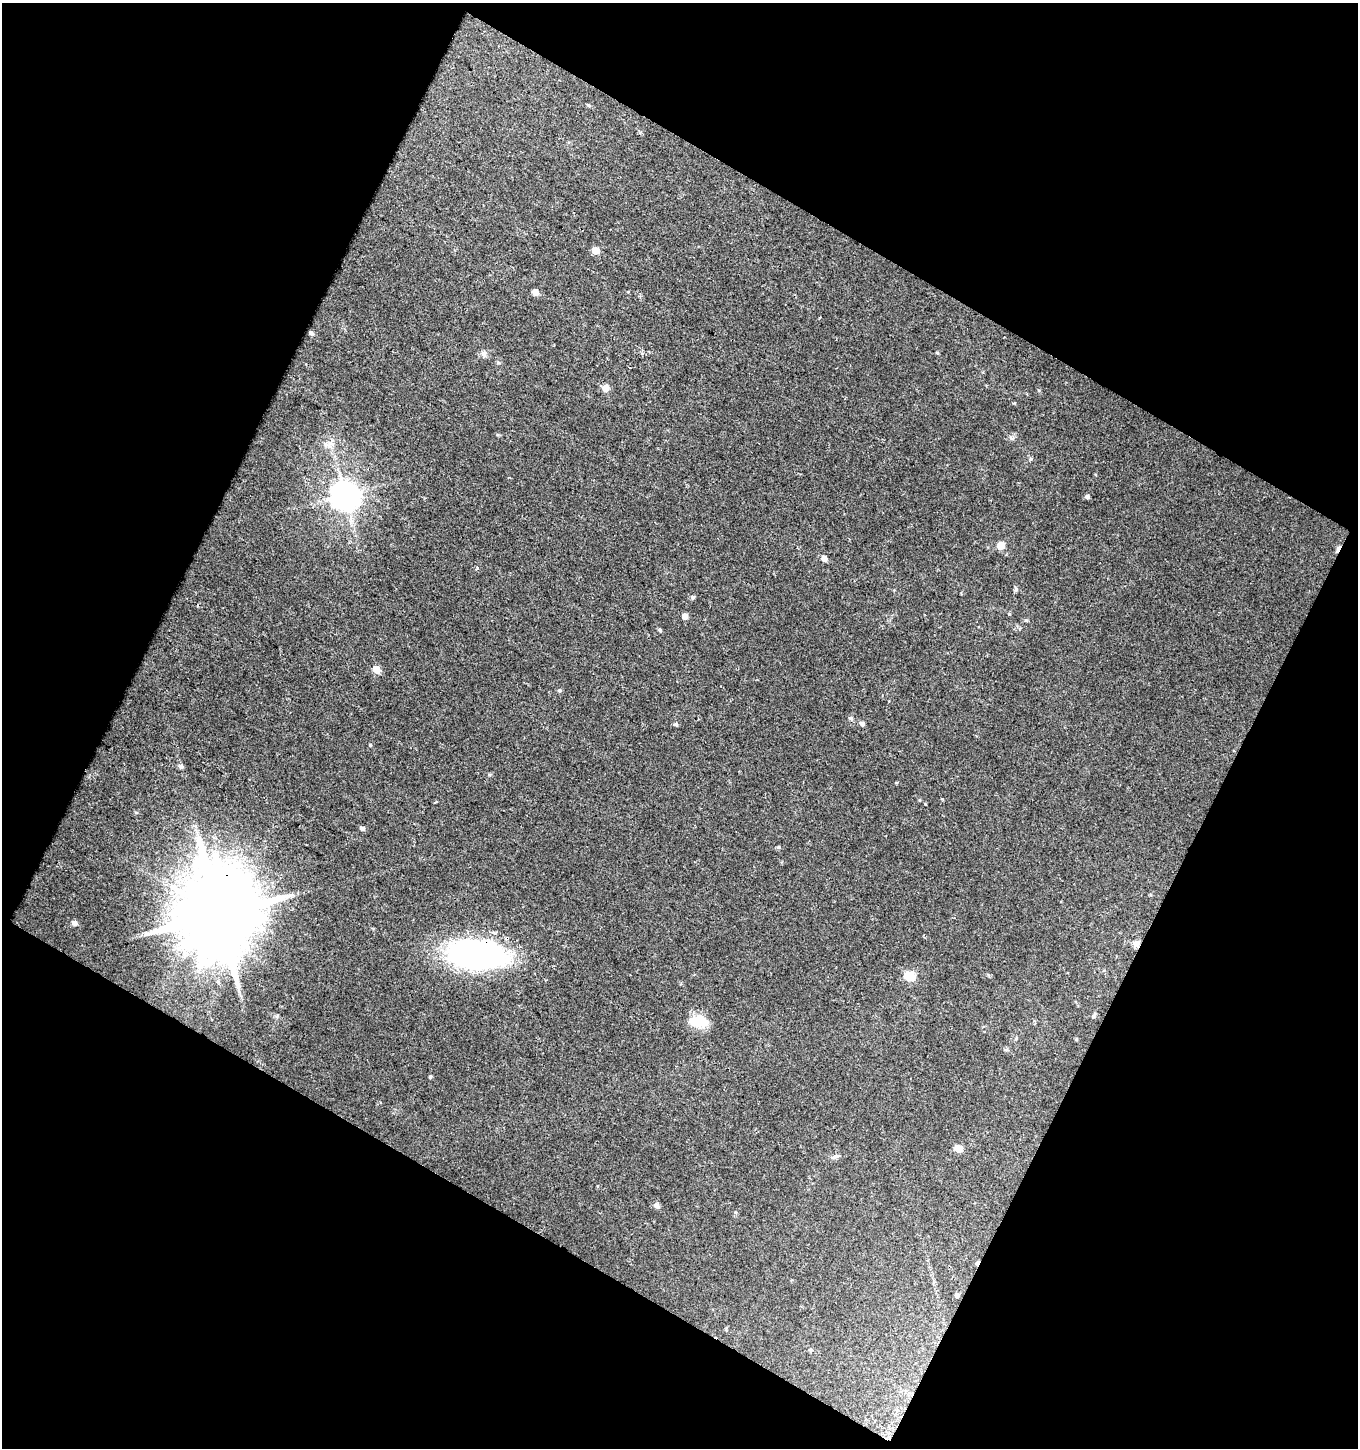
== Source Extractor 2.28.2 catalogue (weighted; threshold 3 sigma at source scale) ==
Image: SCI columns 3158-4513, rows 1640-3085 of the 5867 x 5772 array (HDU 1 of 3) = the unmasked area's bounding box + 8 px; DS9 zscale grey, full resolution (1 PNG px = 1 image px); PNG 1360 x 1450 px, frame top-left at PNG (2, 3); no overlay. Shown black and unused: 47% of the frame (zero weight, under 2 of 3 exposures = <1% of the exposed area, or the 3 px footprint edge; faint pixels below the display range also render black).
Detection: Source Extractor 2.28.2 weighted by HDU 2 'WHT'. Background 0.0272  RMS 0.0061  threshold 0.0275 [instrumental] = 3 sigma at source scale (4.5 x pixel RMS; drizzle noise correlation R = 1.50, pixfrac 1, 0.0396/0.0396 arcsec/px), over >= 5 px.
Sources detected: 46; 1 inside a brighter object's white glare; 2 cosmic-ray / hot-pixel residue — not listed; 1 inside a brighter listed object's ellipse — not listed separately; the other 42 listed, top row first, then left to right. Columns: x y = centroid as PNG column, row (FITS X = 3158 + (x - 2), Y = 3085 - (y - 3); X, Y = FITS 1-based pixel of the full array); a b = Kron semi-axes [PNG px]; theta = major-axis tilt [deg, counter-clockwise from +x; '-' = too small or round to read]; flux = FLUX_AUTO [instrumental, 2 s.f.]
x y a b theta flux
589 105 5 4 - 0.82
596 250 5 5 - 7.6
535 292 6 5 - 3.9
311 333 4 4 - 1.4
484 354 8 7 - 2.2
606 388 5 5 - 9.3
1011 438 5 5 - 1.3
327 445 14 6 -33 3.7
1031 459 5 4 - 0.85
345 495 9 8 - 900
1087 497 5 5 - 1.4
1001 546 5 5 - 15
824 558 5 5 - 4.6
477 568 4 3 - 1.2
693 597 5 5 - 1.1
685 616 5 4 - 4.6
1026 620 5 4 - 0.82
660 630 5 4 - 0.86
377 670 5 5 - 11
559 690 5 4 - 0.86
676 724 5 5 - 1.2
862 724 5 4 - 2.1
370 745 4 3 - 0.6
181 766 6 6 - 1.6
943 799 4 3 - 0.62
136 812 5 3 - 0.63
362 828 5 5 - 1.8
779 847 5 5 - 0.8
219 914 23 20 -72 9700
74 923 7 6 - 2.3
1136 943 10 7 27 2.7
475 954 58 29 -4 150
910 976 6 5 - 39
1094 1016 7 5 53 1.1
698 1021 26 14 -7 12
1076 1039 5 4 - 0.61
430 1077 4 4 - 0.72
958 1149 5 5 - 14
836 1156 9 5 10 1.7
656 1205 9 6 -44 1.7
957 1295 5 5 - 1.6
810 1350 5 4 - 0.76
Overlapping masked pixels (flux is a lower limit): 3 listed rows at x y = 219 914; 1136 943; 475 954
Unlisted compact peaks at least as high as the median listed source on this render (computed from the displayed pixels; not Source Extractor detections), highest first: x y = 1039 390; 489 775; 1016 589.